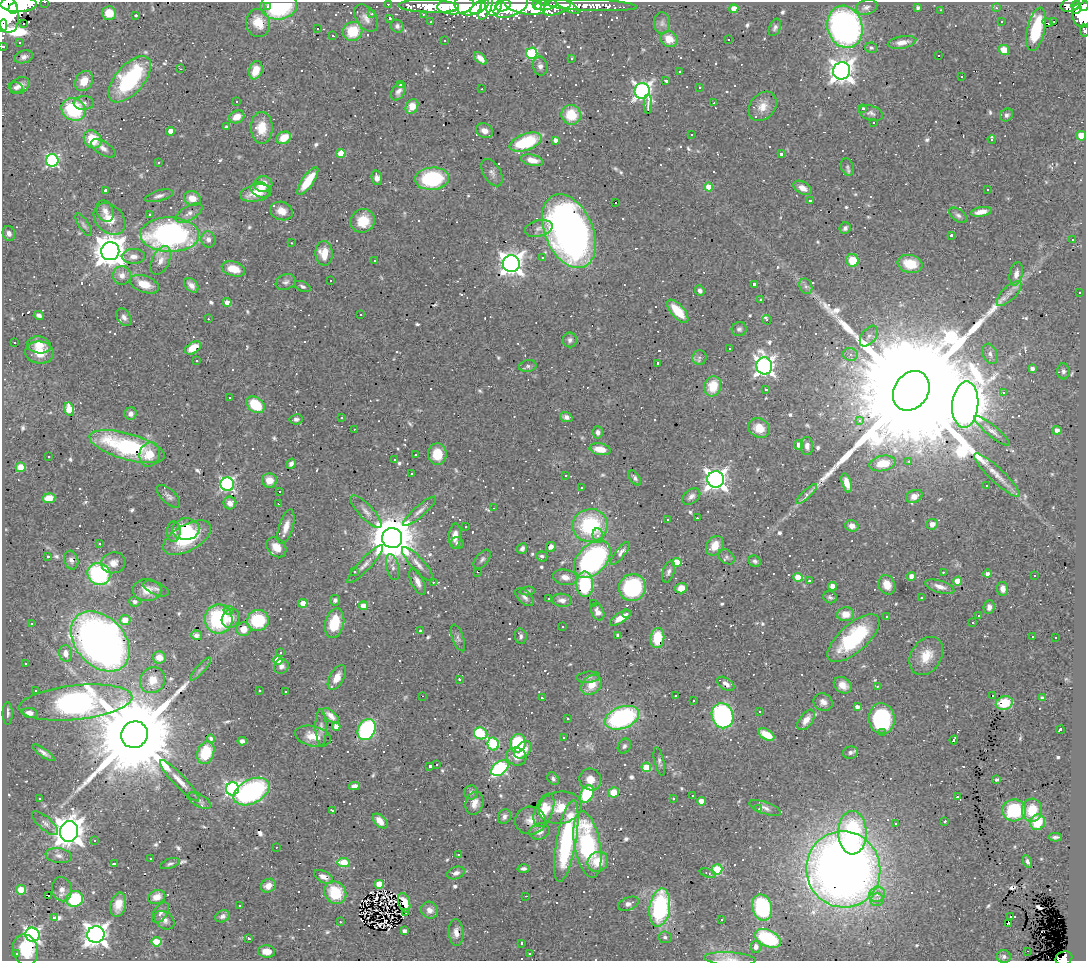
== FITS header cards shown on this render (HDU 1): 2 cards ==
NAXIS1  =                 1084
NAXIS2  =                  959

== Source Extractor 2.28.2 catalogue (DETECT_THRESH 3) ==
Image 1084 x 959 px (HDU 1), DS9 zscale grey, 1 PNG px = 1 image px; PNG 1088 x 963 px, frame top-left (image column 1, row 959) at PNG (2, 2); each listed source drawn as its Kron ellipse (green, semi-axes under 4 px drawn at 4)
Background 0.708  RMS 0.031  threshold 0.0935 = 3 sigma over >= 5 px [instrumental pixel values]
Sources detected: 930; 5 with non-positive FLUX_AUTO (blend fragments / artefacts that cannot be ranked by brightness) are neither listed nor drawn; of the other 925, the 500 brightest by FLUX_AUTO listed and drawn (425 fainter detections omitted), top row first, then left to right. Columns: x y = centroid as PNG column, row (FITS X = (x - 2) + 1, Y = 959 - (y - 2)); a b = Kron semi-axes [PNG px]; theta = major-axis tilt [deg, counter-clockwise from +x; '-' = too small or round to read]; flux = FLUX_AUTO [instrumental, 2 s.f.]
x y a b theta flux
45 2 3 2 - 7.1
18 4 18 8 1 3000
388 4 3 2 - 7.9
279 5 18 14 4 200
455 5 18 9 5 1800
468 5 13 10 -4 1400
493 5 10 8 85 900
503 5 8 6 20 660
537 5 5 3 - 450
546 5 11 5 9 1300
567 5 14 4 -31 320
591 5 46 5 -2 350
1071 5 10 7 23 280
1076 5 4 3 - 180
267 6 4 3 - 8
429 6 30 6 -2 600
524 6 21 8 -12 2500
557 6 15 8 25 700
1084 6 5 4 - 240
480 7 11 5 34 720
511 7 18 9 24 2000
866 7 11 7 17 7.9
486 8 13 5 66 660
918 8 4 3 - 5.2
996 8 3 3 - 9.4
13 9 5 4 - 860
734 9 4 4 - 39
1077 9 5 4 - 200
5 10 23 13 -71 4300
941 10 3 2 - 44
109 13 7 7 - 35
1081 13 15 9 -85 970
372 14 3 3 - 5.1
423 14 3 2 - 5.7
136 15 3 3 - 14
366 18 15 9 -53 16
390 18 3 3 - 5.1
1054 21 3 3 - 840
431 22 3 2 - 4.9
1001 22 3 3 - 22
24 23 3 3 - 38
258 23 14 11 -80 53
662 23 11 8 89 9.8
1047 23 5 2 - 11
3 25 6 3 84 210
397 26 6 6 - 6.3
775 27 9 5 66 6.1
845 27 21 17 -73 730
317 28 3 2 - 5
1036 29 22 8 77 120
1084 30 6 3 -80 19
353 31 10 9 - 71
333 36 3 3 - 5.2
669 39 9 7 -30 31
729 39 3 3 - 36
445 40 3 3 - 41
902 42 14 6 10 18
19 43 3 3 - 7.4
3 46 3 3 - 14
871 48 6 5 - 5.5
1004 50 5 5 - 33
532 53 5 5 - 210
939 56 3 3 - 220
24 57 9 6 16 7.9
480 58 8 4 -45 17
572 58 3 3 - 9.8
540 66 9 7 -78 9.1
181 69 3 2 - 5.6
256 70 9 6 72 38
679 71 3 3 - 26
842 71 9 8 - 1900
962 77 3 3 - 35
130 79 28 14 49 260
84 81 10 8 61 31
666 81 3 3 - 6.6
401 85 3 3 - 13
20 86 10 7 33 11
699 87 3 3 - 5.1
16 88 7 5 -16 5.5
482 89 3 2 - 5.3
398 91 10 6 55 10
642 91 8 7 - 940
236 101 3 3 - 39
84 103 10 7 5 8.6
714 103 3 3 - 5.1
648 104 9 3 89 13
412 106 8 6 61 30
763 106 16 12 50 25
863 108 3 3 - 6.8
73 109 12 11 - 170
871 113 12 7 -17 8.9
571 115 10 9 - 62
1007 115 7 6 - 6.3
237 117 8 6 26 25
874 122 3 3 - 21
227 127 4 3 - 5.2
262 128 16 11 -89 48
170 131 4 4 - 17
484 131 9 7 -24 16
691 135 3 3 - 8.5
1081 136 5 4 - 70
284 138 7 6 - 38
93 139 10 8 -49 59
992 139 4 3 - 33
555 140 4 4 - 9.5
526 142 17 8 20 110
103 148 14 6 -31 13
341 153 4 4 - 50
781 154 3 3 - 12
52 160 6 6 - 370
532 160 11 5 -13 25
159 162 3 3 - 7.4
847 167 9 6 -69 5.8
492 173 15 8 -59 11
377 178 7 5 -77 12
432 179 17 11 5 190
308 181 16 5 55 69
263 184 9 8 - 35
709 187 4 4 - 34
802 188 10 6 -29 16
105 190 3 3 - 29
260 190 10 7 -20 24
988 190 3 3 - 160
256 193 16 8 11 40
159 196 15 5 15 9.4
192 198 8 7 - 28
810 201 3 3 - 6.2
615 202 3 3 - 800
105 211 11 8 -66 14
281 211 11 9 -20 23
981 212 10 4 10 20
189 213 15 7 31 13
150 214 3 3 - 5.5
958 215 10 6 -36 7.6
110 219 18 13 -45 39
363 221 12 11 - 49
84 225 13 5 -58 5.9
539 228 14 8 14 11
845 228 6 5 - 6.8
569 231 39 24 -67 1400
9 233 7 6 - 11
170 235 29 17 -1 560
951 235 3 3 - 5.1
208 239 8 7 - 9.5
1073 239 3 3 - 8.5
292 243 3 2 - 7.3
110 251 9 9 - 4100
324 253 12 9 -87 40
133 256 11 7 0 13
543 257 3 3 - 100
161 261 15 8 65 19
375 261 3 3 - 5.2
852 261 6 6 - 47
511 264 8 8 - 1800
910 264 12 9 -12 49
233 269 12 7 -17 39
1016 274 12 6 78 14
122 275 9 9 - 15
330 281 3 3 - 40
286 282 10 7 22 8.5
144 284 15 8 -20 34
754 284 3 3 - 7
191 285 8 6 -47 11
303 286 8 5 -24 5.5
806 286 8 6 -67 6.3
700 291 5 4 - 7.4
1009 293 16 7 46 15
1080 293 3 3 - 8.6
761 300 3 3 - 58
227 302 4 4 - 22
678 311 14 6 -48 63
361 314 3 3 - 25
39 315 5 4 - 6.7
124 317 9 6 -58 9.2
208 319 3 3 - 45
767 320 5 3 - 45
739 329 7 7 - 5.8
869 336 12 7 52 9.5
570 340 7 7 - 7.4
14 342 3 3 - 64
39 345 12 8 -9 25
193 348 9 5 32 42
730 348 3 3 - 5.8
40 353 14 11 -6 31
850 354 7 6 - 7.9
990 354 10 7 -67 9.3
699 357 7 7 - 6.5
196 361 3 3 - 6
658 363 3 3 - 13
528 366 9 6 8 6.7
764 366 8 8 - 1100
1032 368 4 3 - 8.1
1063 371 8 6 -86 7
713 386 10 8 73 52
765 389 3 3 - 6.3
911 391 21 17 55 200000
1003 393 3 3 - 84
229 397 3 2 - 37
255 405 10 7 -39 83
965 405 23 13 85 10000
69 409 7 5 -79 68
131 414 6 6 - 12
566 417 6 5 - 7
342 418 3 3 - 5.7
296 419 6 5 - 6.8
860 421 4 4 - 12
759 428 11 9 -31 33
354 429 3 2 - 16
1057 430 4 4 - 12
992 431 22 5 -39 12
598 432 6 5 - 7.3
799 445 5 4 - 16
807 446 9 6 -87 11
127 447 39 13 -16 280
600 449 11 5 -11 31
150 454 12 10 74 30
437 454 11 9 -88 49
416 455 3 3 - 12
49 456 3 3 - 9.5
394 460 3 3 - 44
909 461 4 3 - 5.7
882 463 13 7 10 49
291 464 5 4 - 8.2
21 467 5 5 - 70
411 474 3 3 - 11
565 475 3 3 - 26
997 475 31 7 -43 28
635 478 8 5 -55 6.2
716 479 8 8 - 1500
269 480 7 7 - 28
847 483 10 4 -74 22
227 484 7 6 - 450
987 486 3 3 - 540
581 488 3 3 - 6.9
279 492 3 3 - 220
807 494 14 3 43 43
168 496 15 7 -44 9.5
691 496 10 6 38 9.9
914 496 8 6 22 18
49 498 6 5 - 29
230 503 6 6 - 14
278 504 3 3 - 6.2
493 508 3 2 - 5.9
366 511 21 7 -47 16
419 511 21 5 41 13
697 518 3 3 - 7.7
667 520 3 3 - 160
932 524 6 5 - 13
590 525 18 16 11 200
852 526 7 5 -18 13
286 527 18 7 73 22
466 527 3 3 - 8.5
186 529 13 11 4 66
174 532 10 7 -90 9.8
455 536 12 6 86 18
598 536 7 5 -85 8.4
187 538 26 13 29 120
392 538 10 10 - 10000
100 543 3 3 - 9.3
457 543 6 6 - 5.2
715 546 10 8 56 35
276 547 11 8 -46 24
551 547 5 4 - 12
522 549 5 5 - 5.9
620 553 14 4 53 8.5
542 556 5 5 - 5.1
48 557 3 3 - 8.6
727 557 9 6 -41 6.5
482 559 11 6 52 6.4
592 559 22 14 46 460
71 560 9 7 -71 9.8
755 561 6 5 - 5
677 562 5 4 - 61
113 563 12 10 13 18
365 564 25 6 47 16
418 564 22 6 -48 16
393 567 13 6 -76 9.1
354 571 3 3 - 5.3
477 572 3 2 - 5.1
669 572 11 6 72 8.3
943 572 3 2 - 7.8
99 574 12 10 -33 280
987 574 4 4 - 9.6
912 576 4 4 - 28
1035 576 3 3 - 31
565 577 12 7 -11 16
798 577 4 4 - 60
809 581 3 3 - 22
957 581 4 4 - 48
417 582 14 6 -65 16
433 582 3 2 - 27
585 584 13 8 -89 110
887 585 10 8 -65 31
832 586 4 4 - 23
940 587 15 6 -17 16
632 588 14 13 - 220
681 588 6 5 - 20
156 589 14 6 -23 8.5
1003 589 7 5 -83 12
147 590 14 11 -1 32
527 591 8 4 5 5.1
525 597 11 6 -43 8.8
830 597 7 6 - 5.5
549 598 3 3 - 5.9
922 598 3 3 - 46
335 600 5 5 - 6.5
562 600 10 6 -6 11
135 602 5 5 - 7
303 603 5 4 - 35
593 603 3 3 - 33
364 606 4 4 - 41
989 607 7 5 84 8.6
229 610 5 4 - 7.8
598 612 9 6 -67 14
626 614 4 3 - 5.4
846 614 8 7 - 26
978 615 3 3 - 170
887 616 3 3 - 11
231 618 10 8 46 19
620 618 12 5 32 27
219 619 15 14 - 230
125 620 5 5 - 32
258 620 11 10 - 110
32 623 3 2 - 6
334 623 15 9 76 72
973 623 3 3 - 56
562 627 3 3 - 4.9
244 629 7 7 - 25
420 631 3 3 - 61
196 635 5 4 - 6.8
618 635 3 3 - 5.4
521 636 8 6 -81 7.2
1032 637 3 3 - 6.8
458 638 14 5 -70 7.5
657 638 10 7 84 66
853 638 32 14 41 190
1055 638 3 3 - 5.9
100 641 34 24 -47 1500
280 652 3 3 - 7.9
66 654 8 6 -80 17
926 656 20 15 58 43
159 657 6 6 - 19
278 660 4 4 - 50
26 664 3 3 - 15
281 666 8 7 - 9.9
200 669 15 3 47 6.5
337 677 13 7 61 21
588 677 12 5 5 6.5
459 679 3 3 - 4.9
153 680 13 12 - 30
726 684 10 5 -35 11
592 685 11 8 43 35
843 685 9 7 -36 21
877 686 3 3 - 5.4
259 690 3 3 - 9.7
36 691 3 3 - 13
286 692 3 3 - 1200
422 696 3 2 - 270
675 696 3 3 - 4.9
993 696 3 3 - 23
542 698 3 3 - 9.3
1042 698 4 3 - 5.3
693 700 3 2 - 7
76 702 57 17 6 720
823 702 10 8 -29 12
1004 703 8 6 15 55
857 707 4 3 - 11
759 712 3 3 - 11
8 713 11 5 -90 7.5
30 713 7 5 -10 14
331 716 10 5 -41 14
722 716 13 10 -73 390
622 718 18 10 20 340
568 719 3 3 - 26
882 719 15 13 -83 230
806 720 12 6 53 22
336 726 4 4 - 15
321 727 18 5 -89 10
367 730 11 8 62 310
1060 730 4 3 - 11
481 733 7 6 - 140
883 733 3 3 - 49
134 735 14 13 - 61000
766 735 8 5 -29 47
313 736 18 10 -12 36
564 737 3 3 - 4.9
211 739 4 3 - 5.3
954 740 4 3 - 20
242 741 5 4 - 8.2
518 743 9 7 77 120
493 744 6 5 - 240
624 746 8 6 57 6.3
523 750 10 7 46 37
850 752 7 6 - 6.7
43 753 13 4 -35 9.7
206 753 12 8 70 87
516 757 10 9 - 23
659 761 14 5 -77 6.7
437 765 3 3 - 7.5
430 766 3 3 - 15
646 767 5 4 - 67
500 768 10 6 40 320
553 779 7 5 -59 5.6
590 779 11 10 - 23
997 780 4 3 - 6.1
180 781 27 6 -47 25
354 786 5 4 - 10
233 789 6 6 - 480
251 791 19 12 27 410
471 792 7 7 - 6.3
613 792 5 5 - 30
587 794 9 6 65 150
692 796 3 3 - 58
957 797 3 3 - 160
39 798 3 3 - 9.6
673 799 3 3 - 14
199 800 13 6 -28 7.5
701 801 4 4 - 29
474 803 12 9 73 20
560 808 22 16 9 51
765 808 16 6 -19 11
759 809 3 2 - 13
333 810 3 3 - 11
544 810 17 9 69 63
1014 810 12 11 - 130
1032 810 11 10 - 57
504 816 8 6 63 8.1
380 821 9 5 -43 24
530 821 15 14 - 24
945 821 3 3 - 5.4
1038 822 8 7 - 64
45 823 16 6 -41 11
896 824 3 3 - 36
69 831 10 9 - 3600
539 831 10 8 18 15
852 833 22 14 -89 230
1055 837 6 3 1 5.7
94 840 3 3 - 41
566 841 41 10 80 250
587 845 34 13 -80 290
276 847 3 2 - 5.3
458 854 3 3 - 11
59 856 13 7 -9 12
151 858 3 3 - 5.2
1027 861 6 4 -64 6.4
598 862 11 9 40 40
114 863 3 3 - 720
344 863 6 4 -7 91
170 864 10 4 19 5.8
524 869 6 4 -2 6.4
717 869 5 5 - 160
843 869 38 37 - 2700
456 873 9 6 20 9.8
708 873 8 4 -17 5.7
323 877 10 5 -27 16
379 884 4 4 - 50
268 886 8 6 33 22
62 889 12 10 -78 17
21 890 5 4 - 58
335 893 12 10 -51 89
877 895 8 7 - 12
49 896 3 2 - 18
526 896 3 2 - 59
157 897 9 7 22 22
75 899 8 8 - 140
877 900 6 6 - 8.1
404 903 10 5 -74 38
629 904 11 6 22 9.5
118 905 12 7 78 25
240 906 3 3 - 110
762 907 13 9 -75 190
660 908 19 10 82 300
430 910 9 8 - 15
406 912 3 2 - 9.4
160 913 11 6 55 11
222 916 7 5 26 7
1010 916 3 2 - 6.3
55 917 4 3 - 250
721 919 3 3 - 12
164 920 11 8 -39 11
340 922 3 2 - 9.1
1009 923 3 3 - 15
404 931 4 4 - 8.1
456 933 13 7 -85 17
32 935 7 7 - 700
96 935 8 8 - 2000
665 937 6 6 - 5
768 938 14 8 -25 150
248 939 3 3 - 7.2
156 942 5 4 - 86
522 943 4 3 - 5.3
756 947 6 5 - 8.7
25 950 16 12 -77 94
1027 951 3 2 - 13
267 952 8 6 -7 26
17 953 3 3 - 12
530 954 3 3 - 11
1004 957 7 6 - 6.2
1064 958 8 6 17 120
730 959 26 6 -4 16
At the frame edge (FLAGS 8, measured only in part): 9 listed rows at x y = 45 2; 279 5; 1084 6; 5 10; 3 25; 1084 30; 3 46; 1064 958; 730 959
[425 fainter detections neither listed nor drawn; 5 non-positive-flux detections neither listed nor drawn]